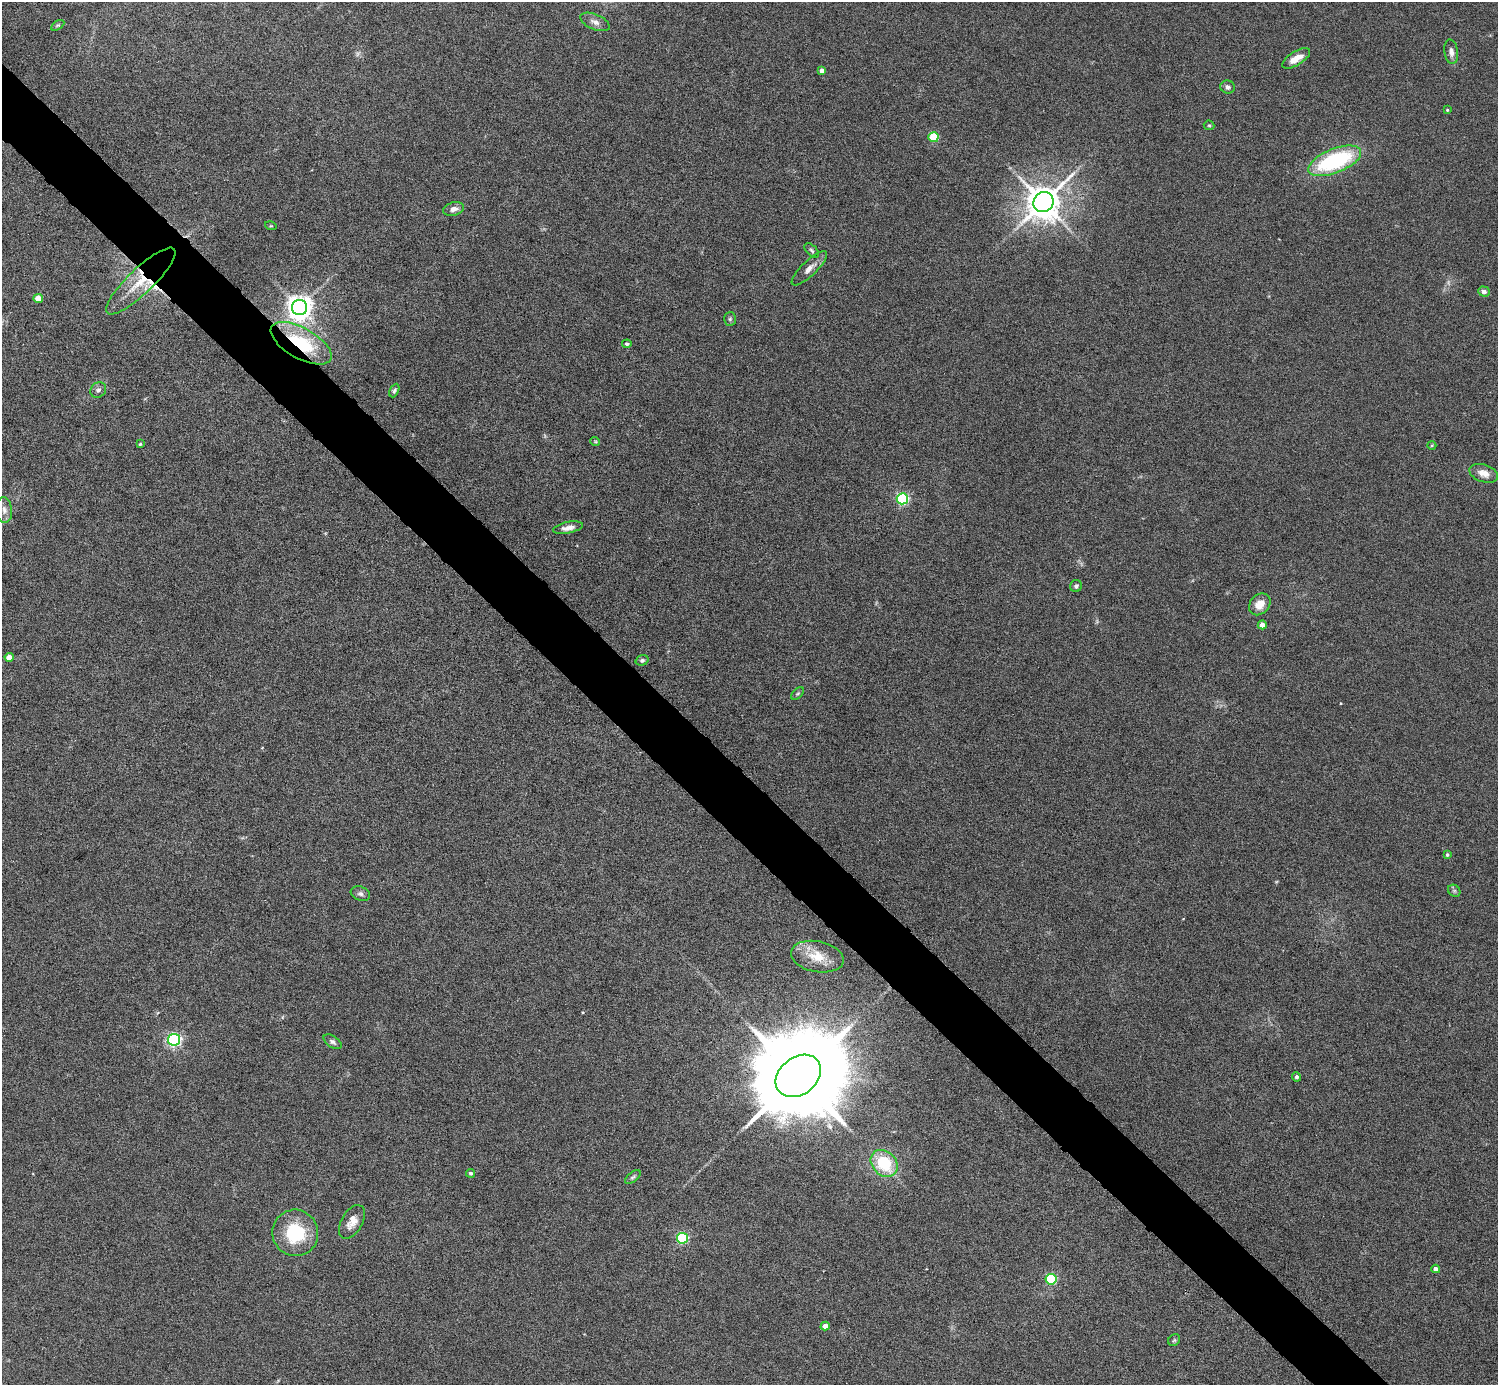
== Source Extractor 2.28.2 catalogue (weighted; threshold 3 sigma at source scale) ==
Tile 11 of 4 x 4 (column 3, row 3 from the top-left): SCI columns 2991-4486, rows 1680-3062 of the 5981 x 5981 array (HDU 1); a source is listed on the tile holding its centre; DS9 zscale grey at full resolution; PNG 1500 x 1387 px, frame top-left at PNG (2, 2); each listed source drawn as its Kron ellipse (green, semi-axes under 4 px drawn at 4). Shown black and unused: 5% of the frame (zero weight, under 4 of 8 exposures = <1% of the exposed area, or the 3 px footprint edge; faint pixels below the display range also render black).
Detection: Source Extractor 2.28.2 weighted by HDU 2 'WHT'; one run over the whole footprint, this tile lists its part. Background 0.0442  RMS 0.0039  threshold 0.0158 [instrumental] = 3 sigma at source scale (4.09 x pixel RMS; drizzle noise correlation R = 1.36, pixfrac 0.8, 0.05/0.05 arcsec/px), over >= 5 px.
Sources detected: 58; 2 too faint to see at this stretch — neither listed nor drawn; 1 inside a brighter listed object's ellipse — not listed separately; the other 55 listed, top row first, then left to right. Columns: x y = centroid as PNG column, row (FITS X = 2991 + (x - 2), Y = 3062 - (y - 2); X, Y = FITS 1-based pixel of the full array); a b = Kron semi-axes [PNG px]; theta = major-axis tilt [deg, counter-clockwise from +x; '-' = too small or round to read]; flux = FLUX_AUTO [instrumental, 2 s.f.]
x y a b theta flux
595 22 15 7 -23 2.2
58 25 7 4 30 0.6
1451 52 12 7 -82 1.8
1296 58 16 6 32 4.8
822 71 4 4 - 1.8
1228 87 7 6 - 1.4
1447 110 3 3 - 0.36
1209 125 5 4 - 0.47
933 137 5 5 - 18
1335 161 28 12 22 41
1043 202 10 9 - 880
454 209 11 6 15 2.1
271 226 6 3 -17 0.35
812 250 9 5 -45 0.81
809 268 23 7 44 2.9
141 281 46 12 44 13
1484 292 6 5 - 1.4
38 298 5 4 - 5.7
300 307 7 7 - 380
730 319 7 6 - 0.75
301 343 34 15 -29 26
627 344 4 4 - 0.67
98 390 8 7 - 1.3
394 391 7 4 65 0.69
595 441 5 3 - 0.3
140 444 4 3 - 0.42
1432 445 4 4 - 0.38
1484 473 15 8 -19 3.2
902 499 5 5 - 50
4 510 13 8 -84 2
568 528 15 5 12 2.3
1076 586 6 6 - 0.84
1260 604 12 9 46 4.5
1262 625 4 4 - 3.8
9 657 4 4 - 4.6
642 660 7 5 17 0.75
798 694 7 4 44 0.61
1447 855 4 4 - 0.63
1454 891 7 5 -44 0.69
360 894 10 7 -20 1.2
817 957 27 15 -11 8.5
174 1040 6 6 - 84
333 1042 10 5 -34 1.1
798 1076 25 18 38 9400
1297 1077 4 4 - 0.95
884 1163 15 12 -44 20
471 1173 4 4 - 0.74
633 1177 9 4 39 0.72
352 1222 18 10 59 3.8
295 1233 23 23 - 20
682 1238 5 5 - 41
1436 1269 4 4 - 2.1
1051 1279 5 5 - 40
825 1326 4 4 - 2.8
1174 1340 6 5 - 0.64
Overlapping masked pixels (flux is a lower limit): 2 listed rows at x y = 141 281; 301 343